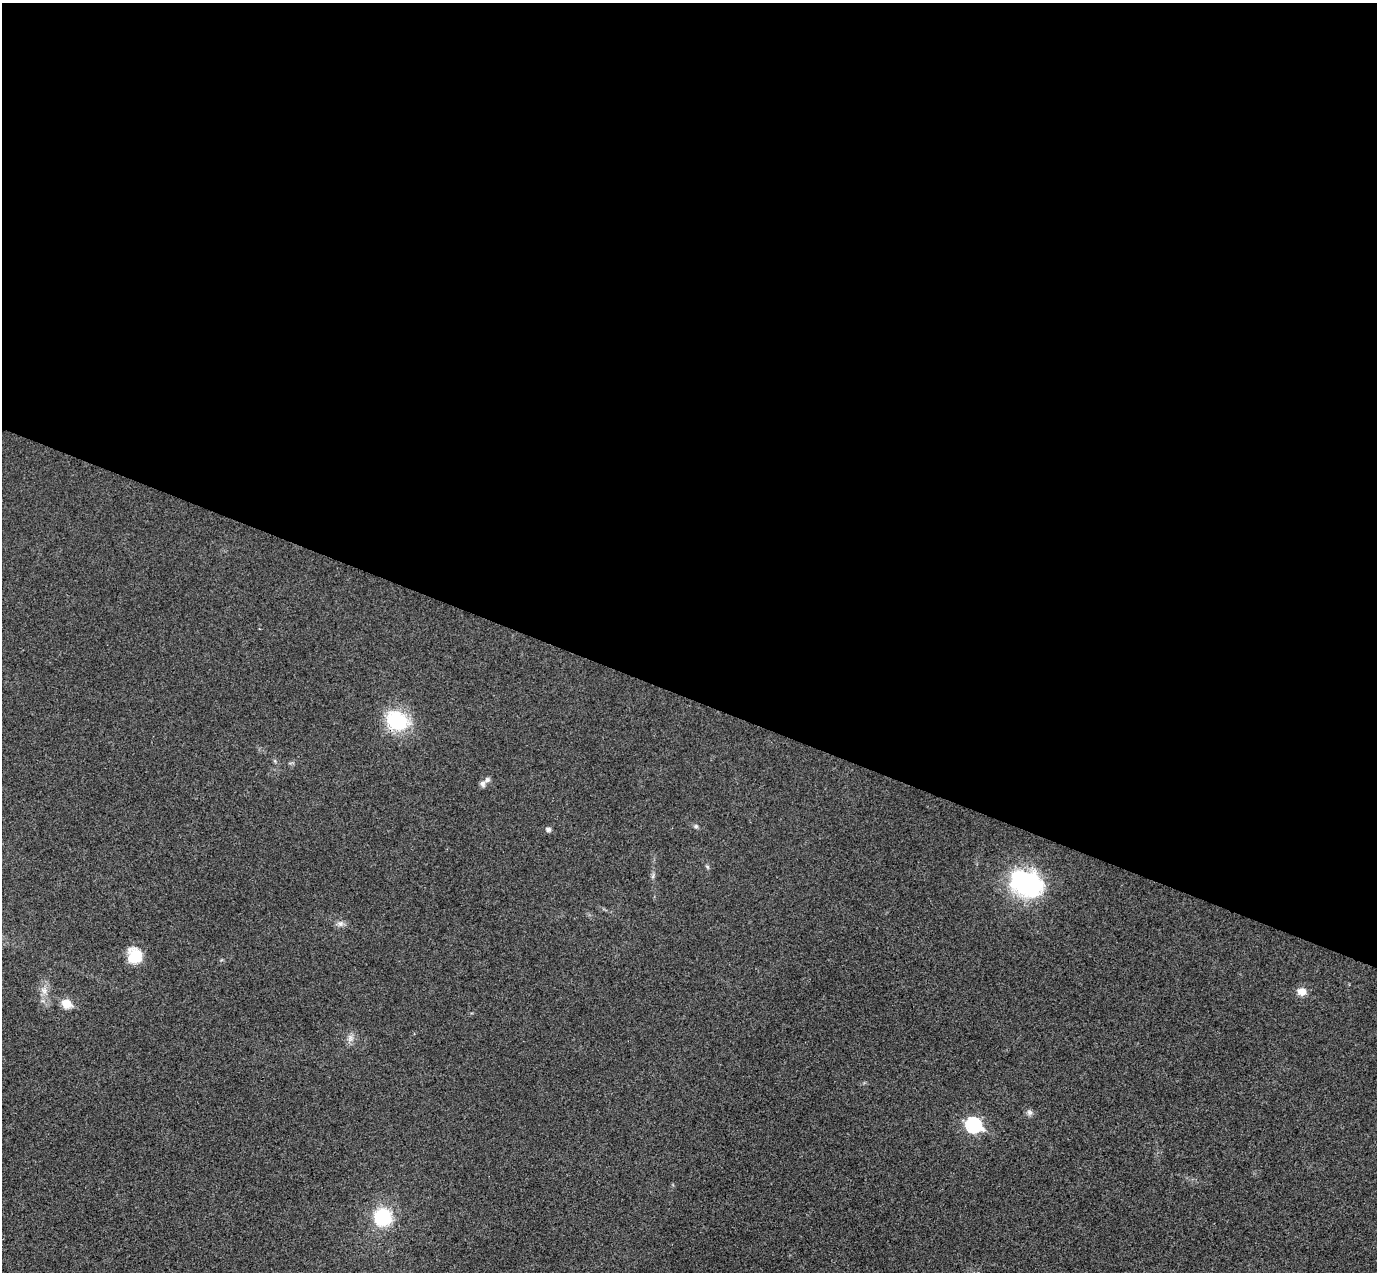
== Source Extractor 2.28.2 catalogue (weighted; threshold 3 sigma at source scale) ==
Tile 3 of 4 x 4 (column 3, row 1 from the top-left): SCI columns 2781-4155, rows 4137-5406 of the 5557 x 5599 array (HDU 1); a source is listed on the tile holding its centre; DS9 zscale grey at full resolution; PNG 1379 x 1274 px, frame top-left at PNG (2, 3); no overlay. Shown black and unused: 55% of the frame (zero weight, under 3 of 4 exposures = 6% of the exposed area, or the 3 px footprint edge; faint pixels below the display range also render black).
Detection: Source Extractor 2.28.2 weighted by HDU 2 'WHT'; one run over the whole footprint, this tile lists its part. Background 0.0192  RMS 0.0061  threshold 0.0275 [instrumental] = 3 sigma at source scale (4.5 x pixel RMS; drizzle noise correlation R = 1.50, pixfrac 1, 0.05/0.05 arcsec/px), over >= 5 px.
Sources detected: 16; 1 inside a brighter listed object's ellipse — not listed separately; the other 15 listed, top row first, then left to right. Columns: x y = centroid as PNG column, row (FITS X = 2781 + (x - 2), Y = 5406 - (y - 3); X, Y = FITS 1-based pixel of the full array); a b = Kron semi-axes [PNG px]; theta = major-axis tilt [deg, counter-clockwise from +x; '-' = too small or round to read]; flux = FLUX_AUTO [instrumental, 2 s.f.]
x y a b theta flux
397 721 27 20 -28 34
483 784 9 7 -79 2
696 826 7 5 -21 1.1
548 829 6 5 - 2
707 866 6 4 -20 0.8
1026 883 41 30 -24 65
341 924 8 7 - 2.3
135 955 17 15 -83 14
44 991 10 6 -63 2.8
1302 992 10 9 - 5.1
66 1003 6 6 - 18
350 1038 10 6 71 2.5
1029 1112 8 7 - 1.8
973 1125 8 7 - 98
382 1217 18 18 - 31
Overlapping masked pixels (flux is a lower limit): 1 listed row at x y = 397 721